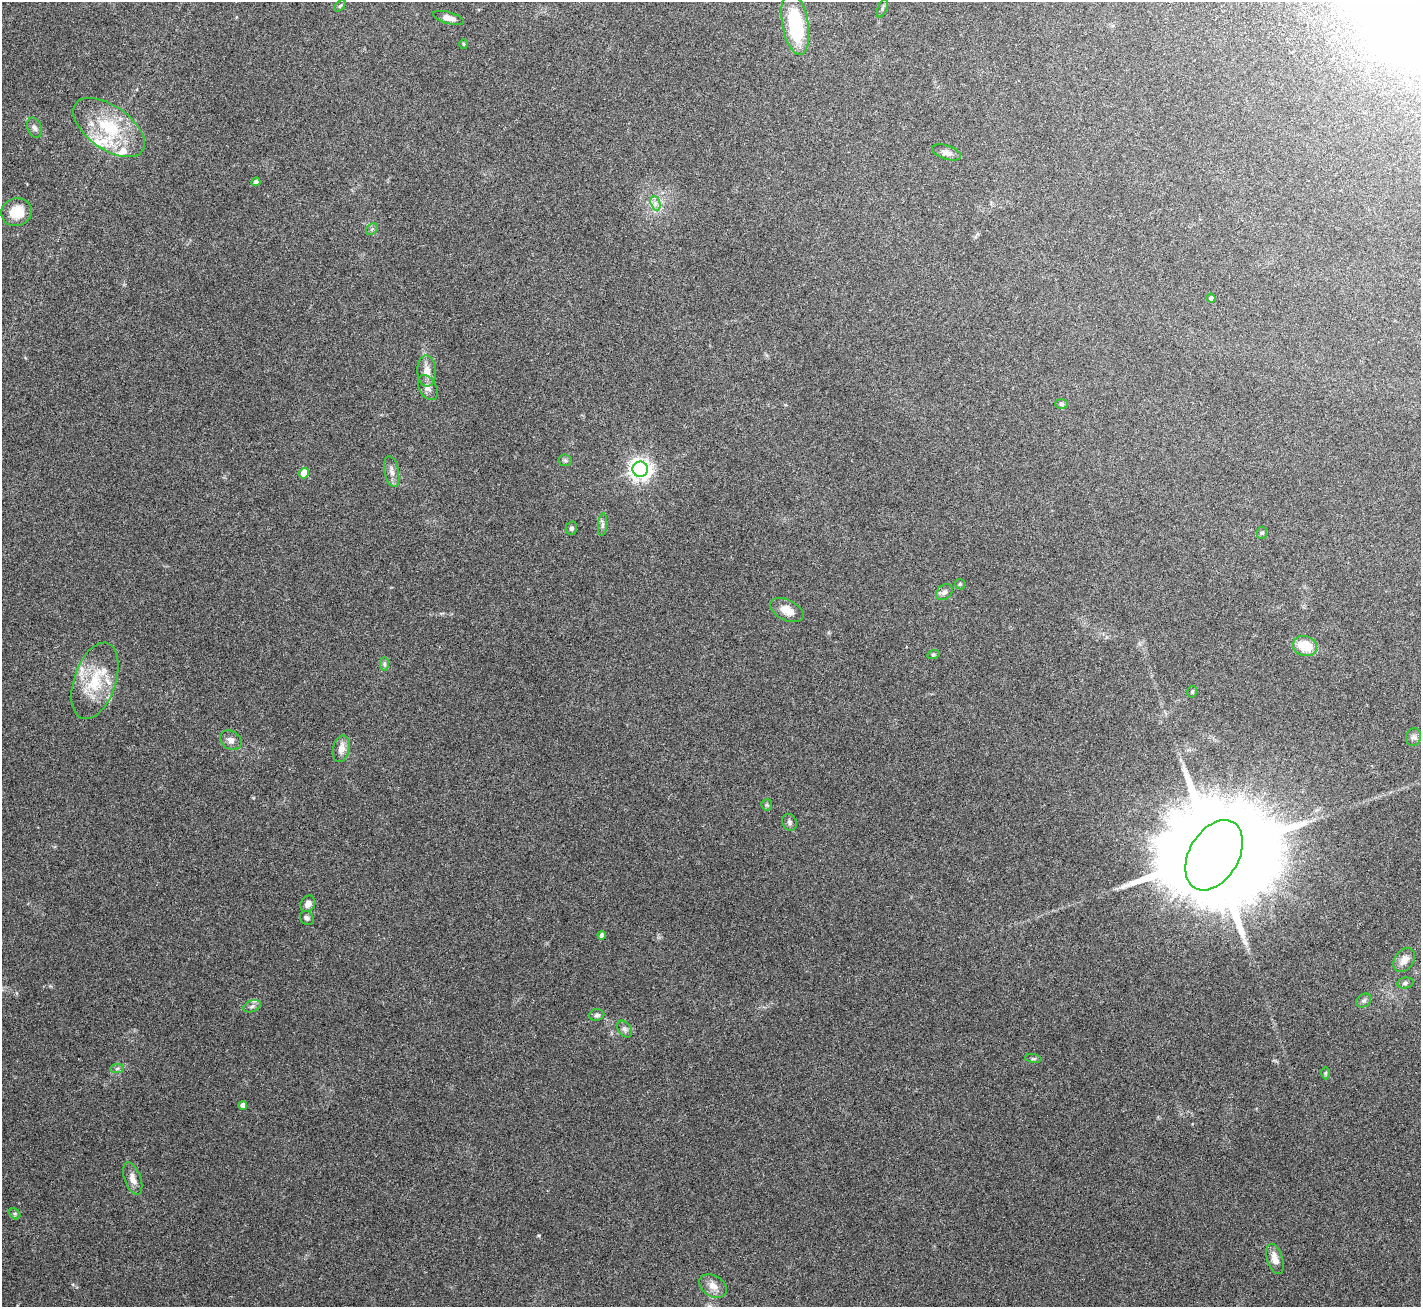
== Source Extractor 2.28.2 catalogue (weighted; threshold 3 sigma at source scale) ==
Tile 10 of 4 x 4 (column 2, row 3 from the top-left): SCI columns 1538-2956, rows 1761-3065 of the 6198 x 6388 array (HDU 1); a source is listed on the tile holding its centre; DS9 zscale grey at full resolution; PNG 1423 x 1309 px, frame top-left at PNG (2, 2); each listed source drawn as its Kron ellipse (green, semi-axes under 4 px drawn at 4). Nothing masked; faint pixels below the display range render black.
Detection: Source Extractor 2.28.2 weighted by HDU 2 'WHT'; one run over the whole footprint, this tile lists its part. Background 0.105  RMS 0.004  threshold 0.0163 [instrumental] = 3 sigma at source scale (4.09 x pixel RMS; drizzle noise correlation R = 1.36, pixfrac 0.8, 0.0396/0.0396 arcsec/px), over >= 5 px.
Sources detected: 58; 4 inside a brighter listed object's ellipse — not listed separately; the other 54 listed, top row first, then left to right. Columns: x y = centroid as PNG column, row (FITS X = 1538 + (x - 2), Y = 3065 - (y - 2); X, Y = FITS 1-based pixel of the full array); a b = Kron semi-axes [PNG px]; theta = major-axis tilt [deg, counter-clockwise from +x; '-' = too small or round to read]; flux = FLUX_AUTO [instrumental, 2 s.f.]
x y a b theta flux
340 6 7 4 45 0.46
882 8 10 4 68 0.65
448 18 16 6 -15 2.4
795 24 32 13 -80 23
463 44 5 3 - 0.32
109 127 41 21 -35 19
34 128 10 7 -70 1.1
946 152 15 7 -18 1.9
256 182 4 4 - 0.96
655 203 7 4 -72 1.1
16 212 15 14 - 7.8
372 229 6 5 - 0.65
1211 298 4 4 - 1.2
427 371 16 9 -88 3.4
428 388 13 8 -61 1.9
1061 404 6 5 - 0.66
565 460 6 6 - 0.69
640 469 7 7 - 200
392 472 16 7 -78 1.9
304 473 5 5 - 6.4
602 525 11 4 85 0.96
571 528 7 5 77 0.8
1262 533 6 5 - 0.64
960 584 5 4 - 0.45
944 592 9 7 40 1.2
787 610 18 10 -26 4.4
1305 646 12 10 -18 8.3
933 655 6 4 19 0.45
384 664 7 4 -89 0.62
95 681 40 21 71 15
1192 692 6 4 76 0.49
1413 737 9 7 71 1.2
231 740 11 9 -33 1.9
341 749 13 8 76 2.9
767 805 6 5 - 0.53
790 822 9 7 -64 0.98
1214 855 38 24 60 12000
308 904 8 7 - 1.8
307 918 7 6 - 0.96
602 935 4 4 - 1.5
1404 960 13 9 54 2.9
1405 983 8 5 10 0.8
1364 1001 8 6 35 0.87
252 1006 9 5 21 1.1
597 1015 7 6 - 0.86
625 1029 9 6 -52 1.1
1033 1059 8 4 -8 0.58
117 1069 7 4 2 0.64
1325 1073 6 4 89 0.46
243 1106 4 4 - 2.1
133 1179 17 8 -70 2.7
15 1214 6 4 -46 0.51
1275 1259 15 7 -73 3.5
713 1286 15 10 -32 3.1
Unlisted compact peaks at least as high as the median listed source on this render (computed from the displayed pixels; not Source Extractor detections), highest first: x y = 539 1235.